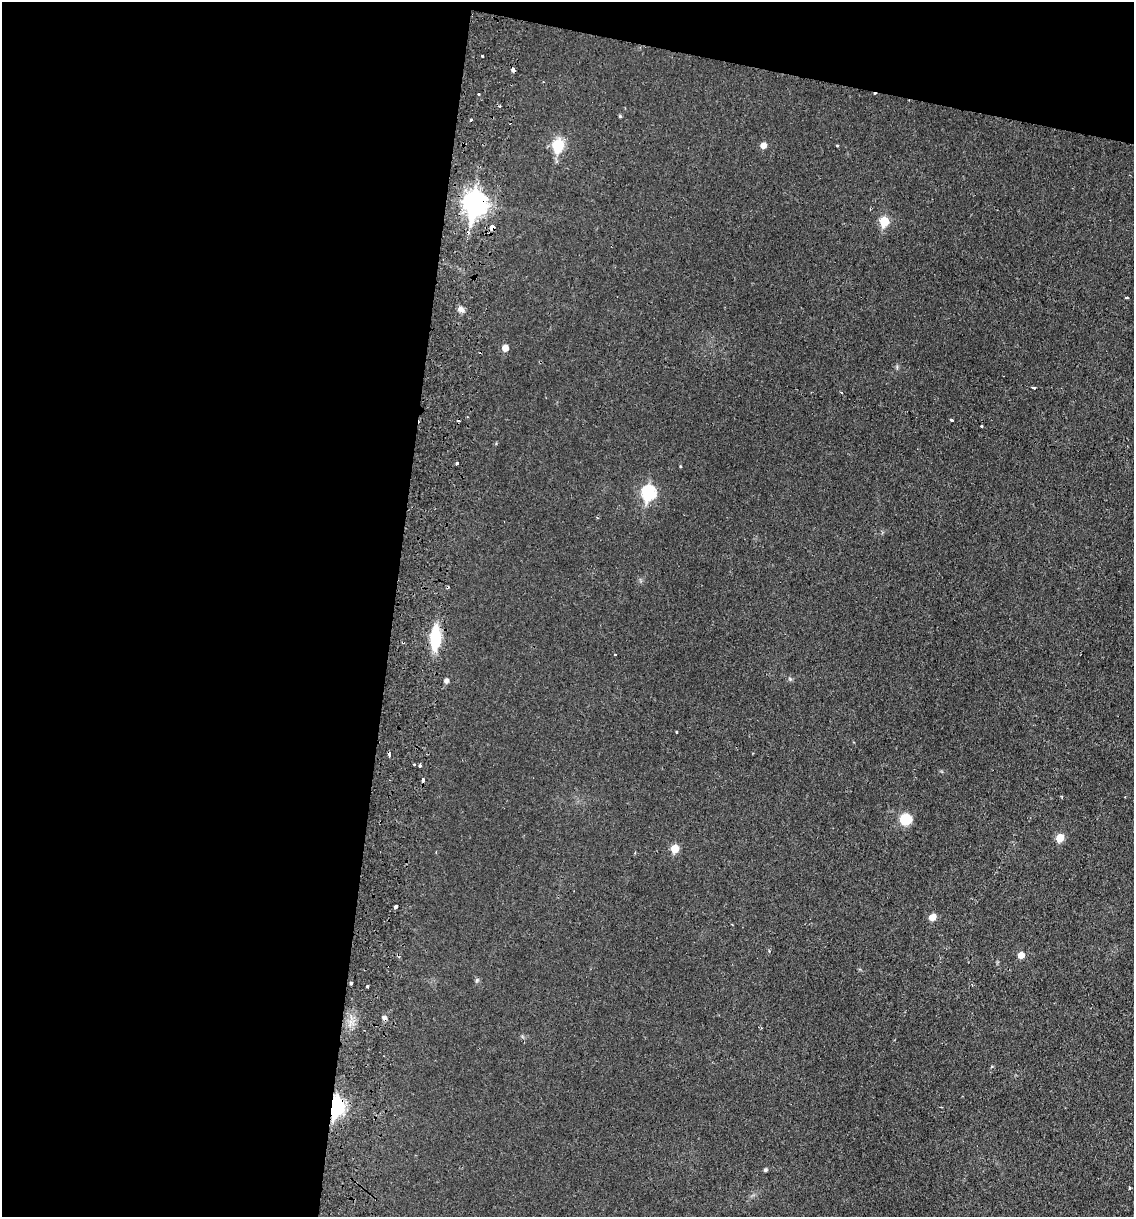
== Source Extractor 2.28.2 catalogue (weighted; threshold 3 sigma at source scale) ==
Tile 1 of 4 x 4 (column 1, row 1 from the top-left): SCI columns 296-1427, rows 3659-4873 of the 5004 x 4890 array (HDU 1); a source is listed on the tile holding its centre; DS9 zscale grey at full resolution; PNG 1136 x 1219 px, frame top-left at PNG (2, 2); no overlay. Shown black and unused: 38% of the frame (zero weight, under 2 of 3 exposures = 3% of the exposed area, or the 3 px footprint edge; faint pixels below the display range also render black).
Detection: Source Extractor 2.28.2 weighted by HDU 2 'WHT'; one run over the whole footprint, this tile lists its part. Background 0.0214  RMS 0.0047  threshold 0.0212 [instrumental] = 3 sigma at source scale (4.5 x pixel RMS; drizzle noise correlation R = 1.50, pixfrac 1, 0.05/0.05 arcsec/px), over >= 5 px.
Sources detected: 42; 5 cosmic-ray / hot-pixel residue — not listed; the other 37 listed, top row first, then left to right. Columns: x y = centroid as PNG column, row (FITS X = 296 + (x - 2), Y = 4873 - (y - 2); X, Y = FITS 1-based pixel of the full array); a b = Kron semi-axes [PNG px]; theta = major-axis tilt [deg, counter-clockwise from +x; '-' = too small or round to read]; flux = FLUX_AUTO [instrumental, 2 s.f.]
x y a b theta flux
482 56 3 3 - 1.2
513 70 4 3 - 4
479 94 3 3 - 1
620 116 4 4 - 0.55
558 145 8 8 - 21
763 145 5 5 - 3.2
837 146 3 3 - 0.49
475 204 10 8 79 290
884 222 6 5 - 16
492 227 4 4 - 12
1126 298 4 2 - 0.53
461 310 9 6 -24 1.7
505 348 5 5 - 3.8
1034 388 4 3 - 0.86
952 420 3 3 - 2.6
981 426 3 3 - 1.4
457 463 3 3 - 1.2
648 493 8 6 83 55
435 638 18 8 88 23
615 654 3 2 - 0.44
790 679 5 5 - 0.67
446 681 5 4 - 1.5
414 764 3 3 - 0.75
420 766 3 3 - 0.78
423 780 4 3 - 3.4
905 819 11 10 - 10
1060 838 6 5 - 8.8
675 849 6 5 - 8.5
396 907 3 3 - 7.2
932 917 6 5 - 4.6
1021 955 5 5 - 3.8
477 980 6 4 71 0.63
350 983 4 3 - 0.74
367 986 3 3 - 1.7
384 1018 5 4 - 1.7
336 1107 8 6 79 120
765 1170 4 4 - 0.86
Overlapping masked pixels (flux is a lower limit): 6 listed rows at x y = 513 70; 475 204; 492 227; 423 780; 384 1018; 336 1107